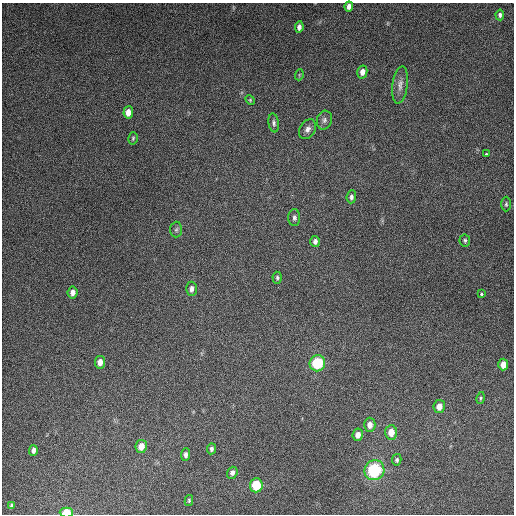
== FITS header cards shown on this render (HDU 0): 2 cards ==
NAXIS1  =                  512
NAXIS2  =                  512

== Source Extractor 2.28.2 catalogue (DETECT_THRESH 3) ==
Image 512 x 512 px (HDU 0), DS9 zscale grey, 1 PNG px = 1 image px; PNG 516 x 516 px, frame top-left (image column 1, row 512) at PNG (2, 3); each listed source drawn as its Kron ellipse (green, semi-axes under 4 px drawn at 4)
Background 4870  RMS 310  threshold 924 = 3 sigma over >= 5 px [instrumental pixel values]
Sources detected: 42; all 42 listed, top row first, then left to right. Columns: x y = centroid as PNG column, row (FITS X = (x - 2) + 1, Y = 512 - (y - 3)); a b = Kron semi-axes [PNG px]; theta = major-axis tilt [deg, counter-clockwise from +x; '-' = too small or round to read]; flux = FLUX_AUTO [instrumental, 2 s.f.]
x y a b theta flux
349 6 5 4 - 9.1e+04
500 15 5 4 - 4.2e+04
299 27 6 4 83 7.5e+04
362 72 6 5 - 1.2e+05
299 75 5 3 - 1.9e+04
400 85 19 7 82 1.5e+05
250 100 5 4 - 2.4e+04
128 112 6 5 - 1.5e+05
324 120 9 7 75 7.8e+04
274 123 9 5 -81 5.8e+04
308 129 10 7 57 1.0e+05
133 138 6 4 75 2.9e+04
486 154 3 3 - 3.6e+04
351 197 6 4 83 5.8e+04
506 204 7 5 89 3.5e+04
294 218 8 6 89 5.9e+04
176 230 8 6 87 4.4e+04
465 240 6 5 - 3.9e+04
315 241 5 4 - 7.6e+04
277 278 6 4 -87 3.7e+04
191 289 7 5 87 8.6e+04
73 292 6 5 - 1.0e+05
481 294 3 3 - 7.3e+04
100 362 6 5 - 1.5e+05
317 363 8 7 - 1.1e+06
503 365 6 5 - 1.6e+05
481 398 6 4 77 2.9e+04
439 407 6 5 - 1.9e+05
370 425 7 6 - 1.3e+05
391 432 7 6 - 2.4e+05
358 435 6 5 - 1.3e+05
141 446 7 5 80 1.9e+05
211 449 5 4 - 5.2e+04
33 450 5 4 - 7.0e+04
186 455 6 4 85 6.9e+04
397 460 6 4 77 3.9e+04
374 470 10 9 - 1.7e+06
232 473 6 5 - 7.1e+04
256 485 7 6 - 7.0e+05
189 500 5 4 - 2.8e+04
11 506 4 3 - 3.8e+04
66 512 7 5 -1 5.2e+05
At the frame edge (FLAGS 8, measured only in part): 1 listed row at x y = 66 512